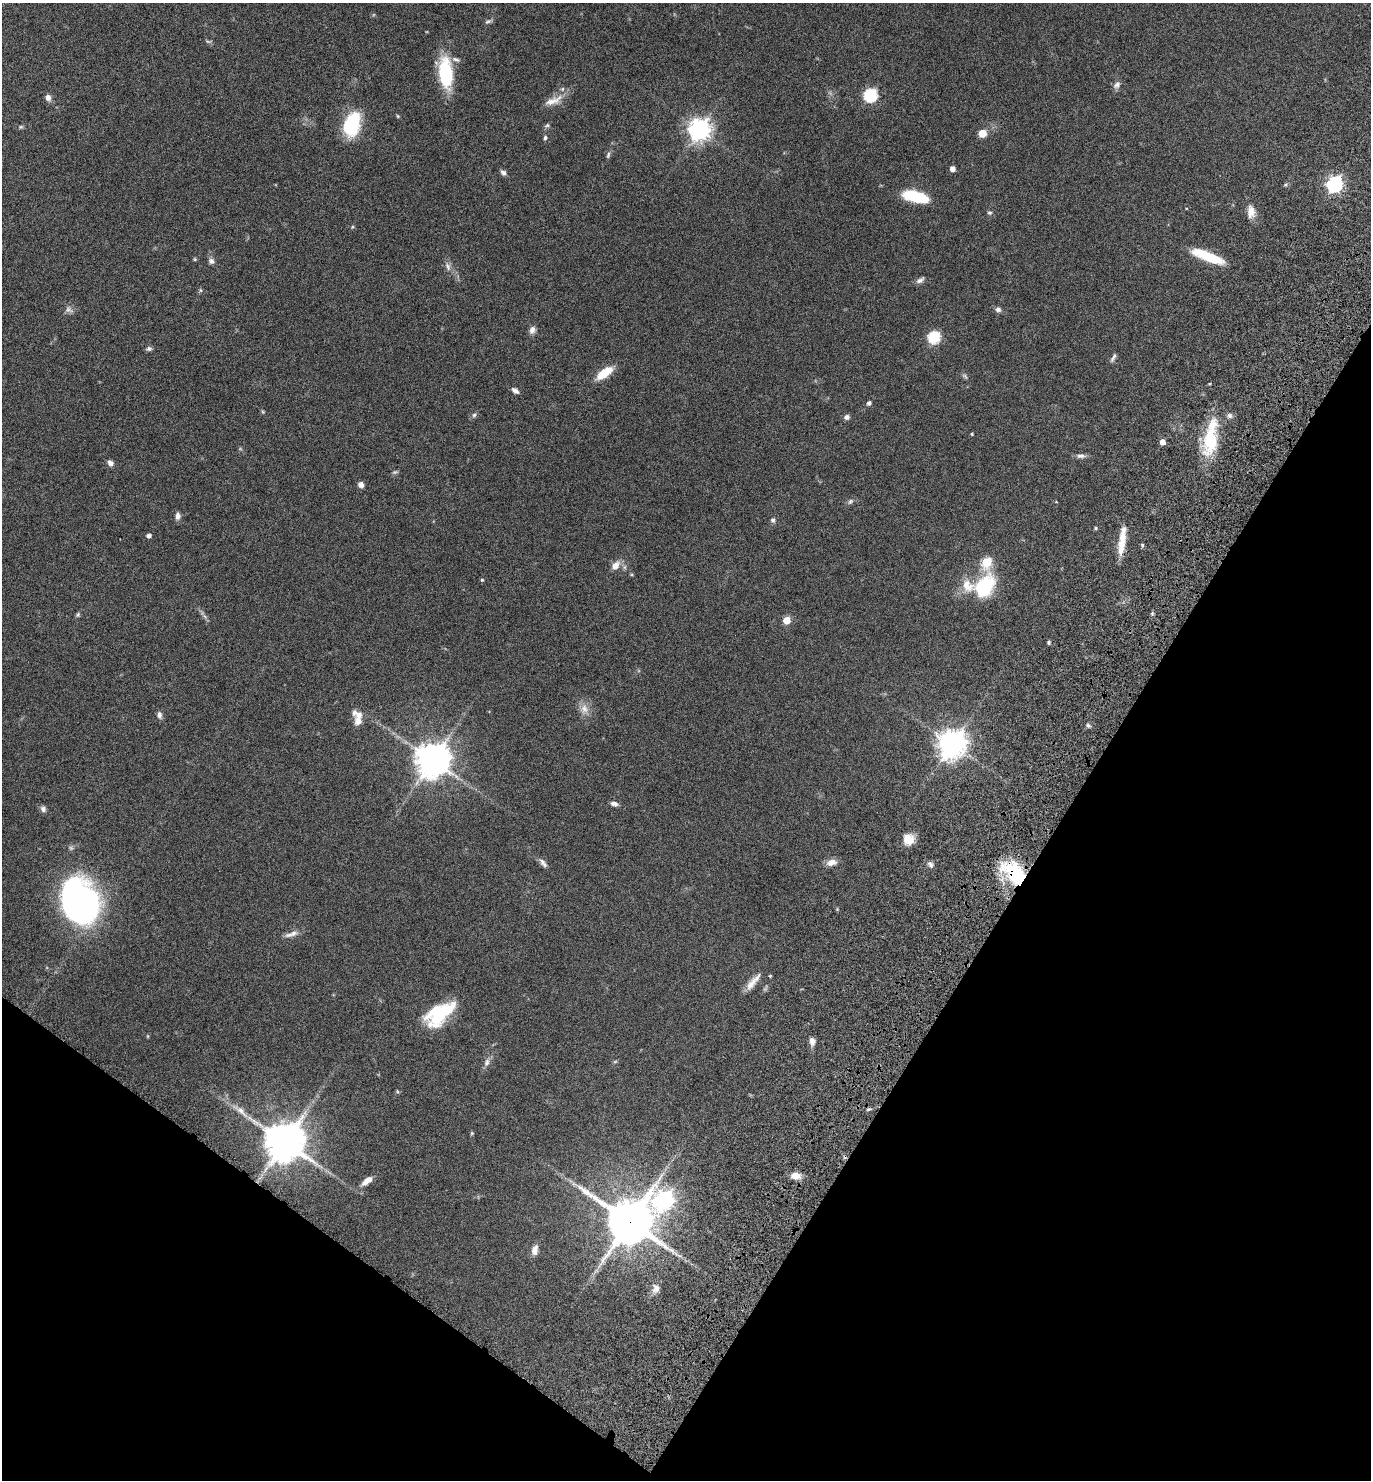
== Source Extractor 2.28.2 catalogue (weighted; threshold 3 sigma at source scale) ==
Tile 15 of 4 x 4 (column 3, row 4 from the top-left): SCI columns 3006-4374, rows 82-1559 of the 6147 x 6073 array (HDU 1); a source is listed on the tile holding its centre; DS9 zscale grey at full resolution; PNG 1373 x 1482 px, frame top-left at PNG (2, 3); no overlay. Shown black and unused: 29% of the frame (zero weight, under 6 of 12 exposures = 6% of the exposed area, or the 3 px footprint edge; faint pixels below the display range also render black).
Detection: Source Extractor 2.28.2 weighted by HDU 2 'WHT'; one run over the whole footprint, this tile lists its part. Background 0.0751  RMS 0.0039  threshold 0.0159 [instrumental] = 3 sigma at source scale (4.09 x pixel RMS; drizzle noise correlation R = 1.36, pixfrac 0.8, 0.05/0.05 arcsec/px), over >= 5 px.
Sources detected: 101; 2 too faint to see at this stretch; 1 inside a brighter object's white glare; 1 cosmic-ray / hot-pixel residue — not listed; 3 inside a brighter listed object's ellipse — not listed separately; the other 94 listed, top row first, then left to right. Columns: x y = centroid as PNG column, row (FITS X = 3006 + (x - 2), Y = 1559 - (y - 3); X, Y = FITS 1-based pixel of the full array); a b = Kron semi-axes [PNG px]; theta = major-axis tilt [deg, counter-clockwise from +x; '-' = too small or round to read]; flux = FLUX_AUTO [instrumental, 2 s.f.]
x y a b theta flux
488 21 9 5 22 0.82
445 72 34 14 -85 20
1117 85 11 8 47 1.5
870 95 6 6 - 46
48 97 8 7 - 1.5
553 101 28 10 23 4.3
398 116 5 3 - 0.33
352 124 22 14 72 23
547 125 8 5 21 0.65
21 127 6 5 - 0.48
699 129 8 7 - 250
982 133 7 6 - 4.4
545 138 6 4 87 0.6
608 155 10 5 73 0.75
952 169 5 5 - 1.8
503 173 8 6 -47 1.1
1335 184 7 6 - 88
915 197 28 11 -14 14
1251 212 17 10 -86 3.4
989 213 6 5 - 0.62
352 227 5 3 - 0.35
1208 256 37 9 -21 12
195 259 5 4 - 0.37
211 261 8 7 - 1.2
448 267 12 6 -68 1.5
920 280 11 6 31 1.2
200 290 6 4 -71 0.44
68 309 11 8 -43 1.4
998 309 7 6 - 1.1
532 330 10 7 63 1.5
934 337 6 6 - 36
149 349 7 6 - 0.8
1113 357 13 4 62 0.89
605 373 20 8 35 7.4
515 390 9 5 -36 1.4
869 403 6 5 - 0.85
263 412 5 4 - 0.38
474 415 6 6 - 0.68
1230 416 7 6 - 1
847 417 7 6 - 1.1
972 434 3 3 - 0.33
1210 440 38 17 82 18
1162 442 4 4 - 3
1081 456 12 6 2 1.3
110 463 7 6 - 1.5
395 472 8 5 23 0.61
361 485 6 5 - 1.8
850 501 9 5 45 0.86
178 516 9 6 85 1.4
773 520 6 6 - 0.84
1096 528 4 4 - 0.43
148 535 4 4 - 1.2
1122 542 34 8 83 6.5
1142 545 6 4 -50 0.55
987 562 6 5 - 18
615 565 13 8 49 2.7
482 580 4 4 - 0.41
967 586 21 15 -51 5.9
983 586 17 11 54 31
78 615 7 5 70 0.57
787 620 5 5 - 7.6
1049 642 5 4 - 0.57
584 709 14 11 -80 3
354 712 9 6 66 1.1
159 715 9 6 -85 1.2
358 721 8 7 - 2.5
1088 725 6 4 -42 0.7
952 744 9 8 - 440
432 760 10 10 - 720
614 804 10 6 -15 1.2
43 809 8 7 - 1.1
908 839 12 12 - 4.6
831 862 14 8 14 2.3
543 863 14 6 -51 1.4
930 864 9 6 -41 1.1
1015 873 32 17 -43 27
79 902 42 32 -66 110
293 933 12 8 17 2
770 976 4 3 - 0.33
753 982 27 7 51 3.5
439 1015 30 21 39 18
812 1041 9 7 -86 1.7
487 1062 12 7 74 1.6
615 1062 6 4 2 0.4
241 1112 23 6 -45 3
472 1133 5 5 - 0.39
285 1142 12 11 - 1100
796 1176 11 7 -6 3.5
367 1180 14 6 36 2.9
574 1184 7 4 -18 0.85
664 1200 9 8 - 160
630 1222 15 14 - 1400
535 1250 13 8 78 2.2
656 1288 11 9 89 2.2
Overlapping masked pixels (flux is a lower limit): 2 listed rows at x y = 1015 873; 630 1222
Isophote crosses this tile's border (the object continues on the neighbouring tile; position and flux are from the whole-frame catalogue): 1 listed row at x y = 79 902